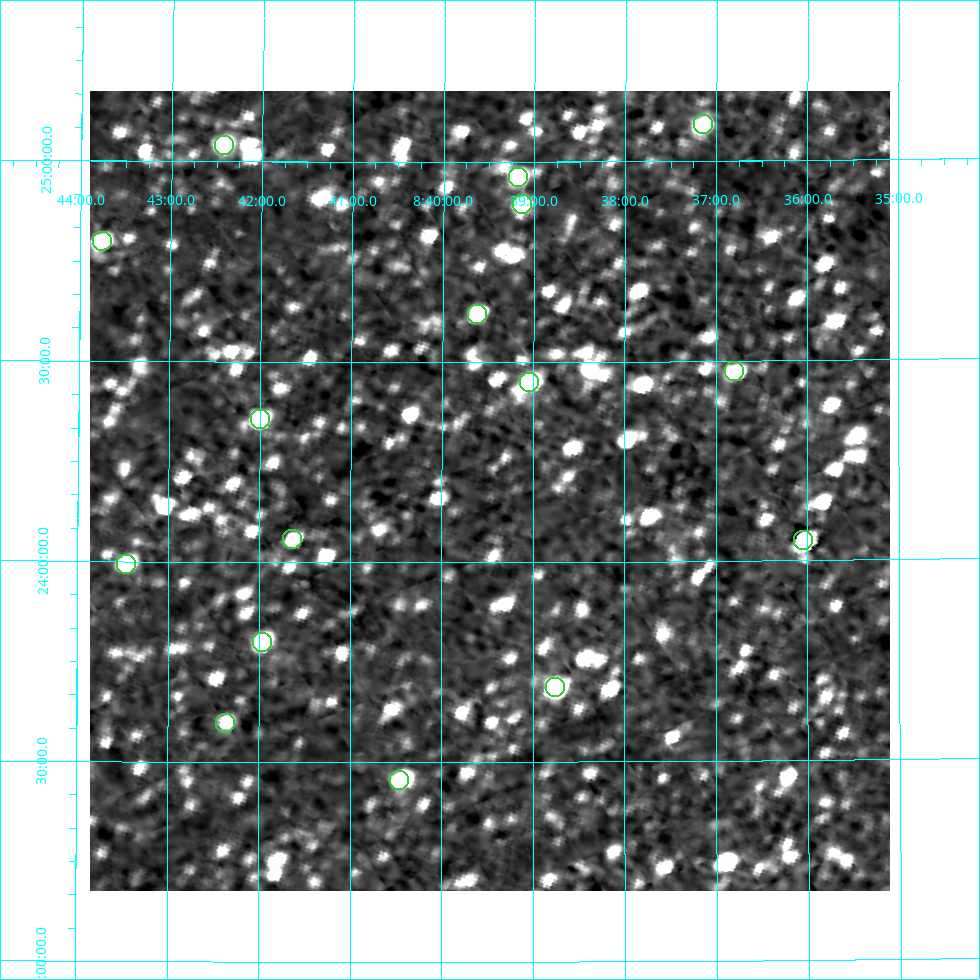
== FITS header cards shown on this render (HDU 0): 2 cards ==
NAXIS1  =                  800
NAXIS2  =                  800

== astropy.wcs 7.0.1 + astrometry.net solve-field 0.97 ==
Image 800 x 800 px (HDU 0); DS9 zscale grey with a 90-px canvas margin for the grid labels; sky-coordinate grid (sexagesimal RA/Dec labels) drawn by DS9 from the SOLVED WCS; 16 Tycho-2 reference stars matched to detected sources circled (green)
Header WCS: RA---AIT/DEC--AIT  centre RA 08:39:29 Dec +24:11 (129.87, +24.18 deg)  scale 9 arcsec/px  FOV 120.0' x 120.0'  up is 0 deg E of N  parity normal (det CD < 0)
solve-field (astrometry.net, Tycho-2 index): SOLVED blind (the header's WCS was not the basis of the solution)
Solved WCS: RA---TAN-SIP/DEC--TAN-SIP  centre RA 08:39:29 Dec +24:11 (129.87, +24.18 deg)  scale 9 arcsec/px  FOV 120.0' x 120.0'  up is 0 deg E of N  parity normal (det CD < 0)
Header WCS and blind solve agree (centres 9.5 arcsec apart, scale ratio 1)
Tycho-2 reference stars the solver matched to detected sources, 16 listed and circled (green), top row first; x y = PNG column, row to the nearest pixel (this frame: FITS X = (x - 90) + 1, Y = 800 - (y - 91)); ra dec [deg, ICRS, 3 dp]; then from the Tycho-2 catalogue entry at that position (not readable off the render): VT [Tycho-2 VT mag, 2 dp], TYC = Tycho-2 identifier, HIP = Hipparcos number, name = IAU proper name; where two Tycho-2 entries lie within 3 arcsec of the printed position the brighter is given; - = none
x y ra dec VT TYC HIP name
703 124 129.286 +25.092 9.02 1945-1798-1 - -
224 145 130.605 +25.041 8.99 1945-1804-1 42724 -
518 177 129.796 +24.962 8.86 1942-1084-1 - -
522 204 129.782 +24.895 9.29 1942-1719-1 - -
102 241 130.941 +24.799 9.18 1942-1152-1 - -
477 314 129.905 +24.620 8.96 1942-2020-1 42479 -
734 371 129.200 +24.475 9.25 1942-1196-1 42248 -
529 382 129.761 +24.450 8.44 1942-2517-1 42423 -
260 419 130.500 +24.357 9.15 1942-2247-1 42684 -
292 539 130.409 +24.057 9.57 1942-1818-1 - -
803 540 129.010 +24.051 6.99 1942-375-1 42184 -
126 564 130.864 +23.993 9.13 1942-2010-1 42816 -
262 642 130.492 +23.799 8.54 1942-1612-1 42681 -
555 687 129.690 +23.686 6.95 1942-1827-1 42403 -
225 723 130.591 +23.598 9.98 1942-1338-1 - -
399 780 130.115 +23.455 9.52 1942-1906-1 - -